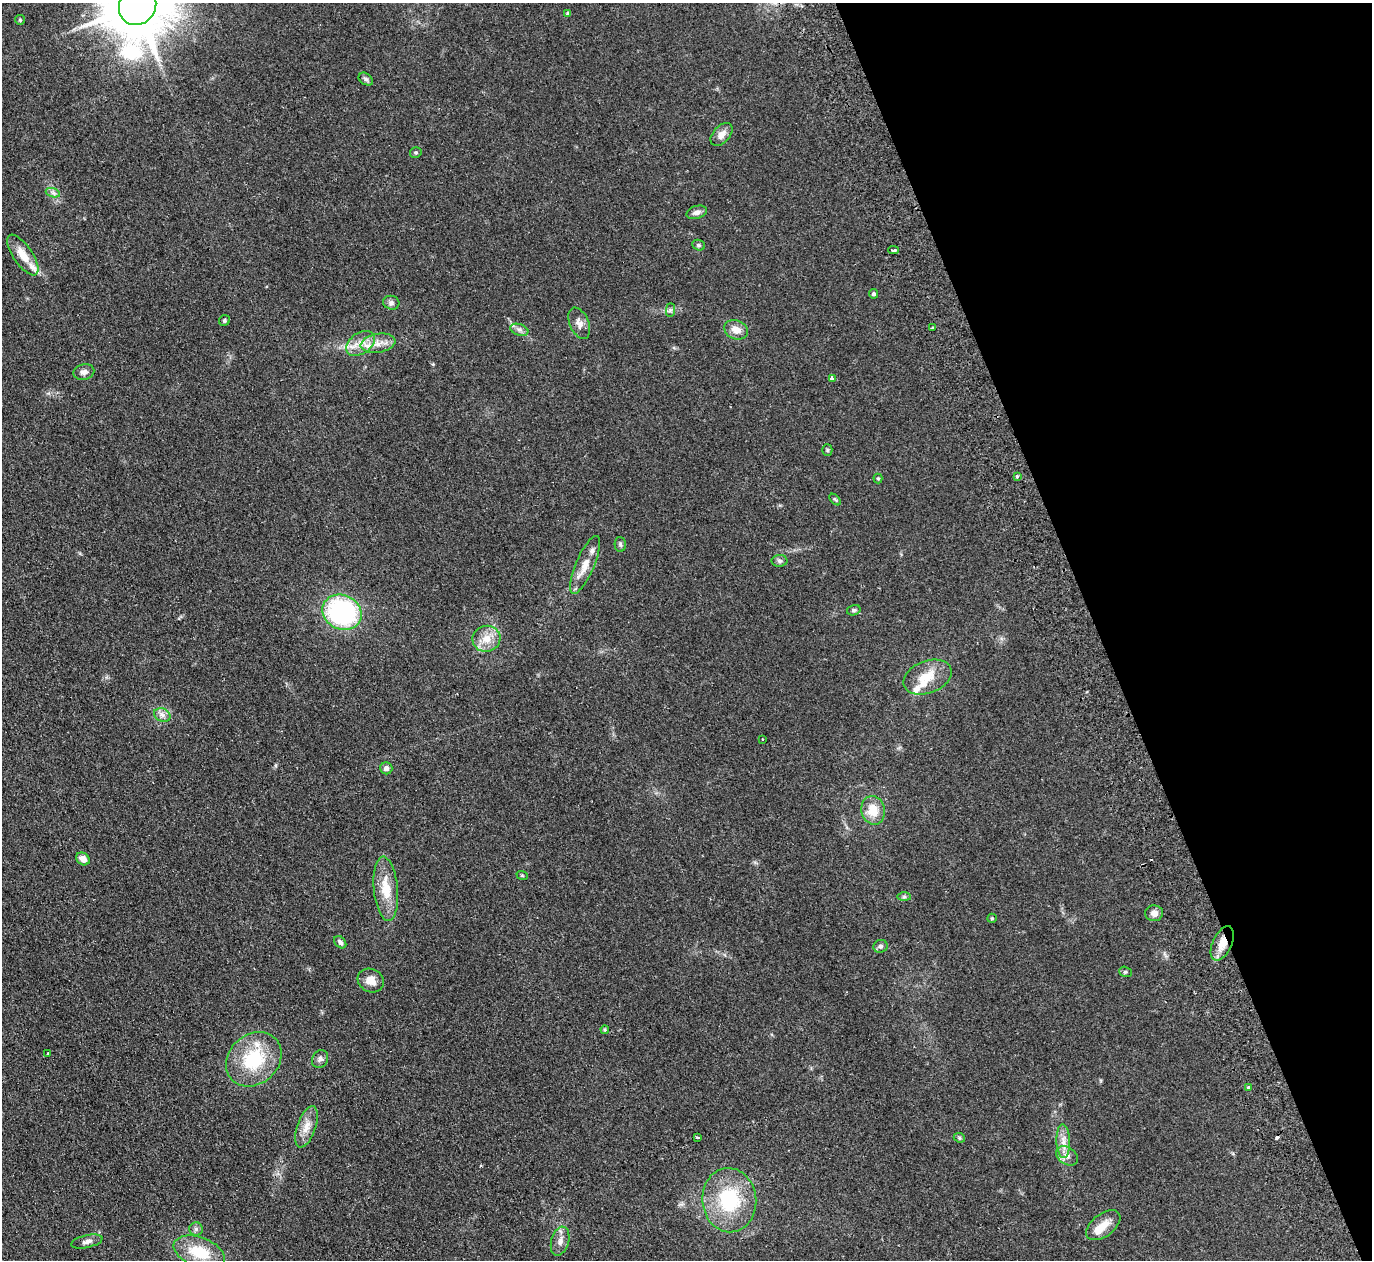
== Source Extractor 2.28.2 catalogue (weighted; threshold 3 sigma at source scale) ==
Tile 12 of 4 x 4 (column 4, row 3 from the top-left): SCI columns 4165-5534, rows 1562-2819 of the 5589 x 5512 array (HDU 1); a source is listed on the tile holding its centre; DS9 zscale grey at full resolution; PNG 1374 x 1262 px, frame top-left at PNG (2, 3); each listed source drawn as its Kron ellipse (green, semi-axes under 4 px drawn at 4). Shown black and unused: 20% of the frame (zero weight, under 2 of 3 exposures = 3% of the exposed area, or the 3 px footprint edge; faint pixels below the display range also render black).
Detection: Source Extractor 2.28.2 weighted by HDU 2 'WHT'; one run over the whole footprint, this tile lists its part. Background 0.108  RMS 0.01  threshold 0.0448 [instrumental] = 3 sigma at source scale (4.5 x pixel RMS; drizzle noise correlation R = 1.50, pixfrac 1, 0.05/0.05 arcsec/px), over >= 5 px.
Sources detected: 74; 1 inside a brighter object's white glare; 1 cosmic-ray / hot-pixel residue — neither listed nor drawn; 7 inside a brighter listed object's ellipse — not listed separately; the other 65 listed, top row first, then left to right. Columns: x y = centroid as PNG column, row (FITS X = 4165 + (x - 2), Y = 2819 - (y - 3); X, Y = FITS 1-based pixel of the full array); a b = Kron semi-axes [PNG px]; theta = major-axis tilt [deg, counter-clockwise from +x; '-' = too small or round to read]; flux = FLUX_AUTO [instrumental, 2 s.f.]
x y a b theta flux
138 5 20 18 57 7400
568 14 4 3 - 2
20 20 5 4 - 1.1
366 79 8 5 -35 2.4
722 134 13 8 48 6.7
416 153 6 5 - 1.5
53 193 7 4 -19 2.5
697 212 10 6 17 3.9
699 245 7 5 -21 1.6
893 250 5 3 - 1.7
23 255 24 9 -55 14
874 294 5 4 - 2.3
391 303 8 7 - 2.9
670 310 7 4 89 1.8
225 320 6 5 - 1.7
579 323 16 9 -66 6.9
932 328 3 3 - 2.2
519 330 9 5 -19 3.3
736 330 12 9 -22 9.6
360 343 16 10 33 11
378 343 17 9 9 11
84 372 10 7 12 4.1
832 379 4 3 - 10
827 450 5 5 - 1.3
1017 476 3 3 - 1.9
878 479 5 4 - 1.1
835 499 7 4 -44 1.2
620 544 7 5 -89 1.9
779 561 8 6 -1 2.4
585 565 31 9 67 14
854 610 7 5 15 1.8
342 612 20 17 -26 140
486 639 14 13 - 13
928 677 25 16 21 21
162 715 8 6 -21 4
763 739 3 2 - 1.3
386 768 6 6 - 3.5
873 810 14 12 -77 17
83 859 7 6 - 7.4
522 875 6 3 -19 1
386 889 32 12 -85 24
904 897 7 4 0 1.8
1154 913 9 8 - 5.9
992 918 5 4 - 0.99
340 942 7 5 -47 2.5
1222 943 18 9 65 14
880 946 7 6 - 2.8
1125 972 6 5 - 1.5
371 980 13 11 -27 9.2
605 1030 4 3 - 1.1
48 1054 3 3 - 2.6
254 1059 30 24 43 55
320 1059 9 7 58 3.7
1248 1088 4 3 - 2.8
307 1127 22 9 71 11
697 1138 4 3 - 5.9
959 1138 6 4 -23 1.3
1063 1141 17 7 -88 7.8
1067 1156 12 8 -35 5.5
729 1200 32 27 -84 70
1103 1225 20 11 38 12
196 1229 7 6 - 2.5
87 1241 16 6 13 4.4
560 1241 15 8 74 6.7
199 1252 27 15 -20 35
Overlapping masked pixels (flux is a lower limit): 1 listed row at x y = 1222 943
Isophote crosses this tile's border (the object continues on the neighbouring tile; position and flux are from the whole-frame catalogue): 1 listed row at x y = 138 5